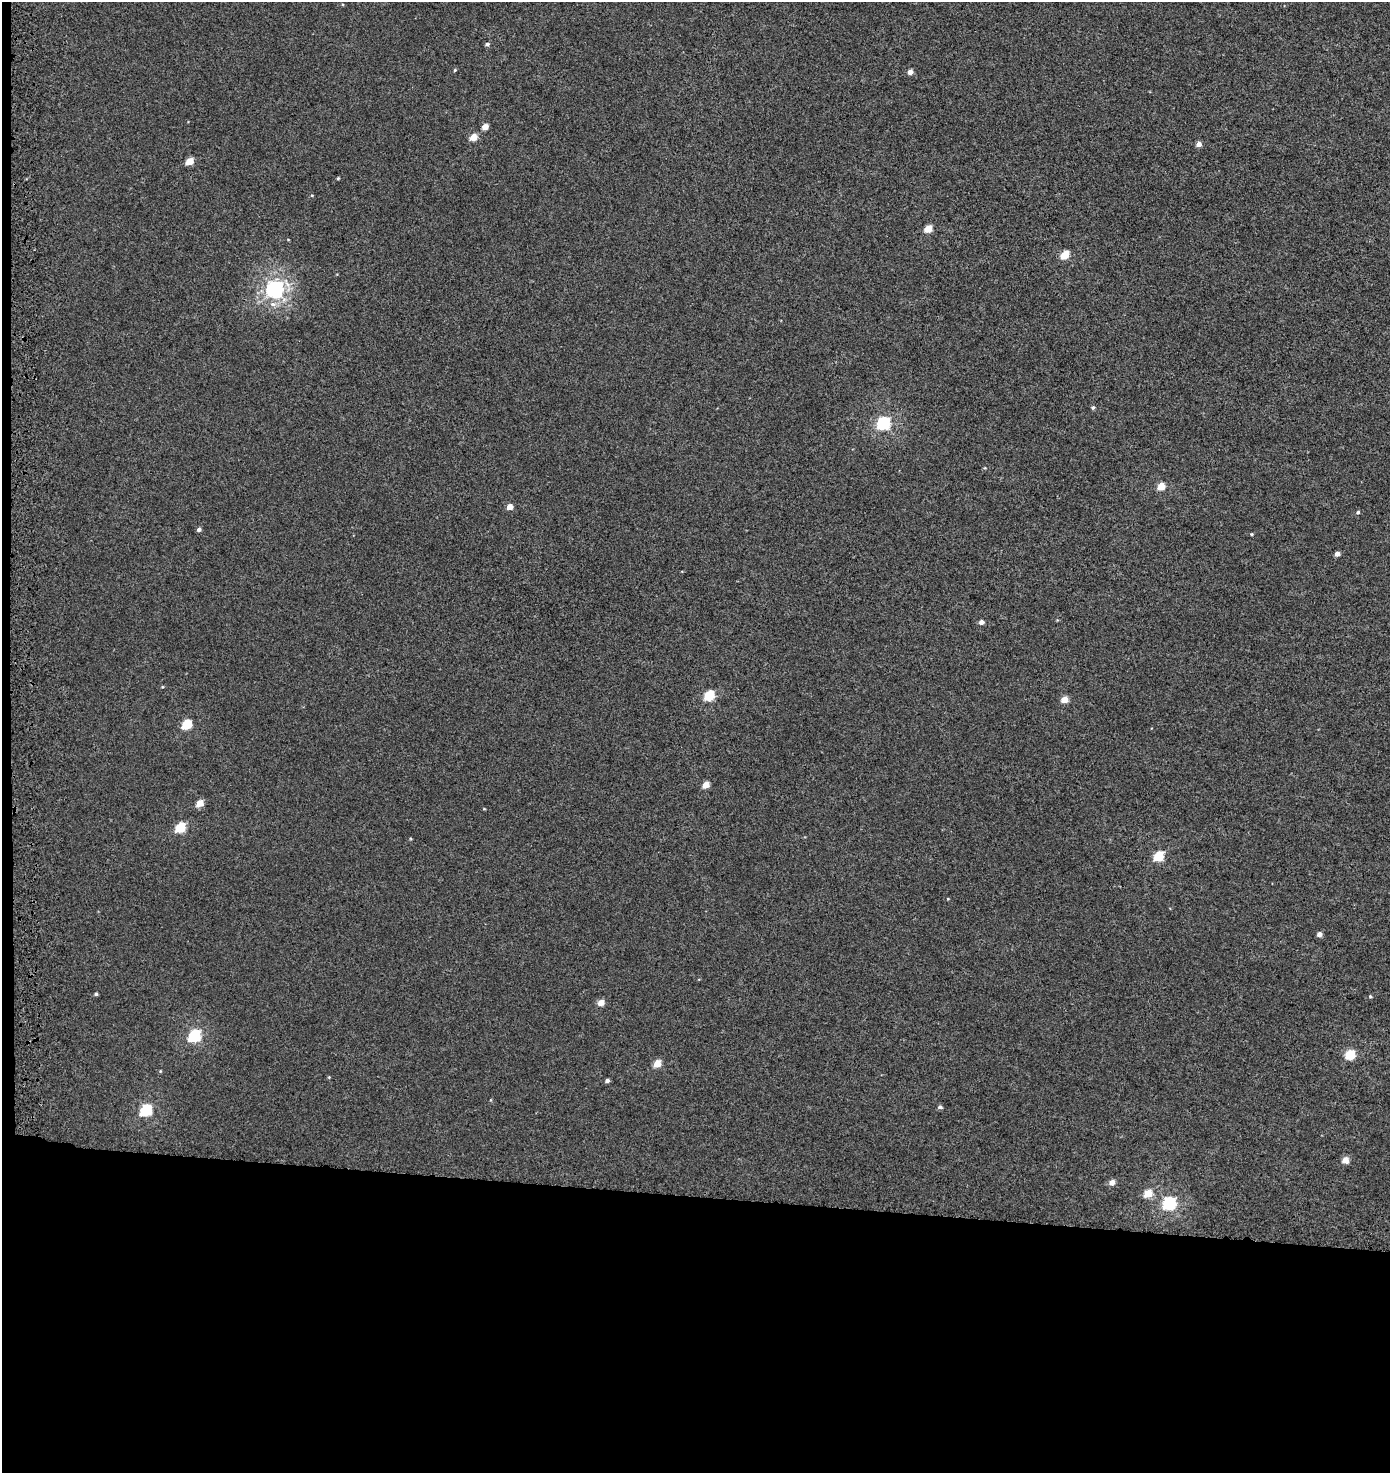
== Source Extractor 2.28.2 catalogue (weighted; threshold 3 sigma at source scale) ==
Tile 7 of 3 x 3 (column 1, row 3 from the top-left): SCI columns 341-1728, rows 105-1575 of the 4819 x 4580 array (HDU 1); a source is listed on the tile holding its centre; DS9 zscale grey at full resolution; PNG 1392 x 1475 px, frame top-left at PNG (2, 2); no overlay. Shown black and unused: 19% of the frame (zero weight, under 3 of 5 exposures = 3% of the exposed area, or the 3 px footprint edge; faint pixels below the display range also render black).
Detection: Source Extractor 2.28.2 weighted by HDU 2 'WHT'; one run over the whole footprint, this tile lists its part. Background -2.44e-04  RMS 0.0028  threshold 0.0126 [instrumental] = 3 sigma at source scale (4.5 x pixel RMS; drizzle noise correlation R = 1.50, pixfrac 1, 0.0396/0.0396 arcsec/px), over >= 5 px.
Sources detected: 42; all 42 listed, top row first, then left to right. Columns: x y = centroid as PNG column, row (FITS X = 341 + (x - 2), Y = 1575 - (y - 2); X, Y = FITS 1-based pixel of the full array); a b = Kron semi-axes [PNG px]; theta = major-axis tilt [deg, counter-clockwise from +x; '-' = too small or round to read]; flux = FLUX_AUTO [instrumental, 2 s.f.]
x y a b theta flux
487 44 5 5 - 0.62
455 70 4 3 - 0.29
910 72 5 5 - 1.3
485 127 5 4 - 2.6
474 137 5 5 - 4.3
1199 144 5 4 - 1.7
190 161 5 4 - 5.2
338 178 4 3 - 0.27
312 195 4 3 - 0.22
928 229 5 4 - 6.2
1065 255 5 5 - 8.9
275 289 7 6 - 96
1093 407 5 4 - 0.48
883 423 6 6 - 41
1161 486 5 4 - 5.3
510 507 5 4 - 2.6
1358 512 5 5 - 0.47
199 529 4 4 - 0.89
1251 534 4 3 - 0.28
1337 554 4 4 - 1.5
981 622 5 4 - 1.1
709 695 6 5 - 15
1064 699 5 4 - 3.8
187 724 6 5 - 14
706 785 5 4 - 3.5
200 803 5 4 - 4.4
180 827 6 5 - 13
1159 856 6 5 - 14
1319 934 5 4 - 1.4
96 994 4 3 - 0.47
1370 996 4 4 - 0.3
601 1002 5 5 - 2.8
194 1035 7 5 44 32
1350 1055 6 5 - 14
657 1064 5 4 - 4.7
607 1081 5 4 - 0.79
940 1107 6 5 - 0.61
146 1110 7 5 42 26
1345 1160 5 5 - 3.6
1112 1182 5 5 - 2.2
1148 1193 5 5 - 5.9
1169 1203 6 6 - 41